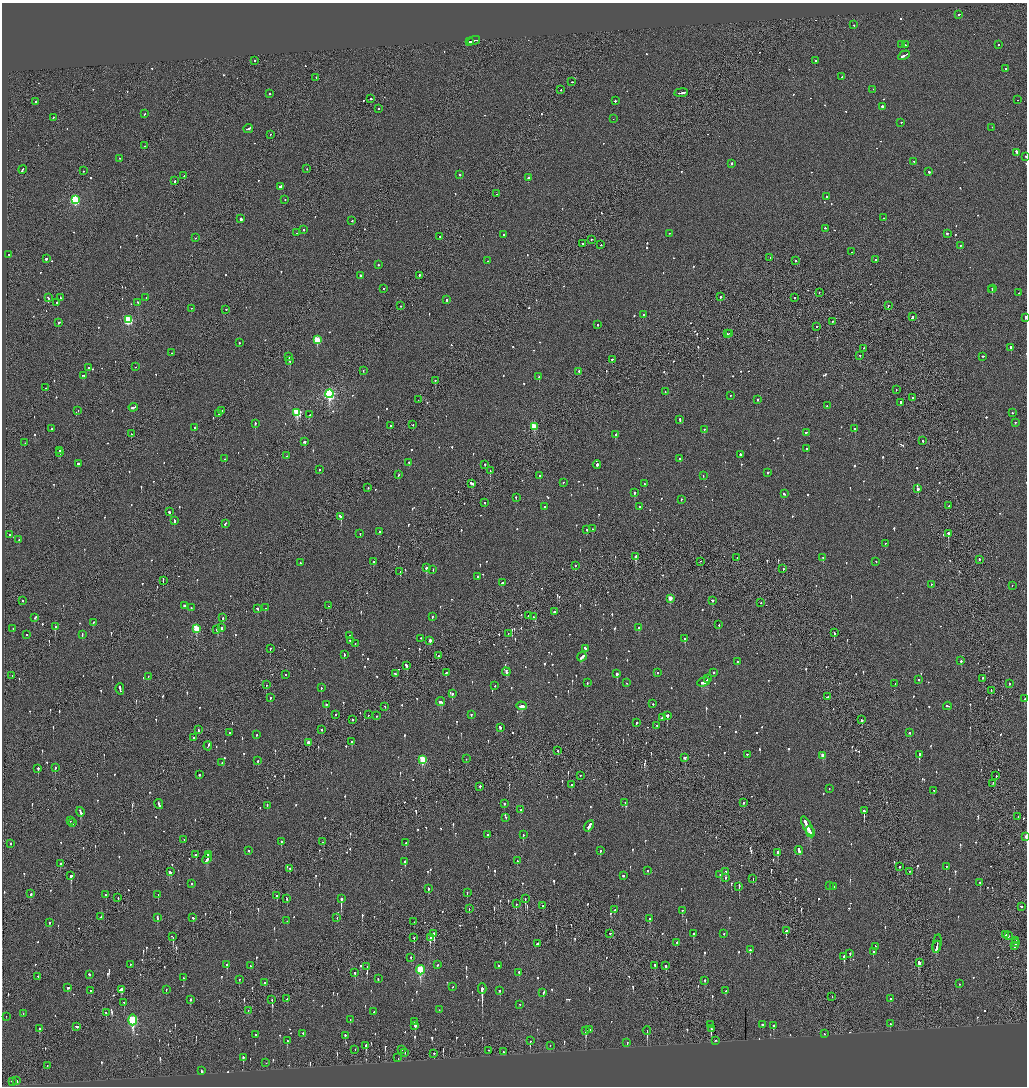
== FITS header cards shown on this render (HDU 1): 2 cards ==
NAXIS1  =                 2050
NAXIS2  =                 2168

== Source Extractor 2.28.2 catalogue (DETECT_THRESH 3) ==
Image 2050 x 2168 px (HDU 1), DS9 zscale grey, zoomed out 1/2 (1 PNG px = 2 x 2 image px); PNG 1029 x 1088 px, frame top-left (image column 2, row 2168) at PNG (2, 3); each listed source drawn as its Kron ellipse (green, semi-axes under 4 px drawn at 4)
Background -0.0999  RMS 0.075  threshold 0.224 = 3 sigma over >= 5 px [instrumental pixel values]
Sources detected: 1170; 39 cannot appear on this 1/2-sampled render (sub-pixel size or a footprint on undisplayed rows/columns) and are neither listed nor drawn; of the other 1131, the 500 brightest by FLUX_AUTO listed and drawn (631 fainter detections omitted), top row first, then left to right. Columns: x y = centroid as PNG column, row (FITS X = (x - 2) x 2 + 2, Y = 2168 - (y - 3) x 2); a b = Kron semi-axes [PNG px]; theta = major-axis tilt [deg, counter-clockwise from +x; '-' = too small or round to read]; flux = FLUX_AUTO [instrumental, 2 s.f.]
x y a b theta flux
959 15 2 2 - 77
853 25 2 2 - 110
474 41 6 2 16 340
470 42 2 2 - 110
902 45 2 2 - 57
905 45 2 2 - 49
998 45 2 2 - 46
904 56 6 2 29 240
255 61 2 1 - 150
815 61 2 2 - 64
1006 69 2 2 - 75
842 77 2 2 - 61
316 78 2 1 - 69
572 82 2 2 - 160
561 90 2 1 - 120
873 90 2 2 - 55
681 93 7 2 7 280
270 94 2 2 - 64
371 99 2 2 - 48
1018 100 2 1 - 47
615 101 2 2 - 280
36 102 2 2 - 360
882 107 2 2 - 240
378 109 2 2 - 67
145 114 3 2 - 89
53 118 2 2 - 100
613 119 2 1 - 65
901 123 2 2 - 84
992 128 2 2 - 62
248 129 5 2 - 150
270 135 2 2 - 48
145 146 2 2 - 45
1017 153 3 2 - 430
1025 157 2 2 - 54
120 159 2 2 - 56
914 162 2 1 - 54
732 164 2 2 - 110
307 169 2 1 - 110
22 170 4 2 - 310
83 171 2 2 - 51
929 172 2 2 - 150
460 175 2 2 - 100
184 176 2 2 - 220
528 178 2 2 - 250
175 181 3 2 - 290
281 187 3 2 - 300
497 194 2 1 - 130
827 197 2 2 - 73
75 200 4 3 - 1700
285 200 2 2 - 44
883 218 2 2 - 50
241 219 2 2 - 490
352 221 2 2 - 46
825 229 2 2 - 99
304 230 2 2 - 150
297 233 2 2 - 82
669 234 2 2 - 44
947 234 2 2 - 130
504 235 2 2 - 130
439 237 2 2 - 60
196 238 2 1 - 290
591 240 2 2 - 93
583 244 2 2 - 73
601 245 2 1 - 75
960 246 2 2 - 72
851 252 2 1 - 83
9 255 2 2 - 54
770 258 2 2 - 56
46 259 2 2 - 340
876 260 2 2 - 60
488 261 2 2 - 58
795 261 2 2 - 58
378 265 2 2 - 72
361 276 2 2 - 46
419 276 2 2 - 150
384 289 2 2 - 61
992 289 2 2 - 220
992 290 3 2 - 240
819 293 2 2 - 52
1019 293 2 1 - 44
720 297 2 2 - 200
48 298 2 2 - 84
60 298 2 1 - 62
146 298 2 2 - 45
795 298 2 1 - 81
447 300 2 2 - 250
57 303 2 2 - 49
138 303 2 2 - 130
401 306 2 2 - 62
888 306 2 1 - 83
191 309 2 2 - 45
226 310 2 1 - 280
644 315 2 2 - 61
912 317 3 2 - 190
1025 318 3 2 - 63
128 320 3 3 - 1200
832 322 2 2 - 92
59 323 3 2 - 88
598 325 2 2 - 78
816 327 2 1 - 96
728 334 2 2 - 55
730 334 2 2 - 49
317 340 3 3 - 590
239 343 2 2 - 130
1011 348 2 2 - 780
864 349 2 1 - 50
172 353 2 2 - 51
860 356 2 2 - 64
289 357 2 2 - 170
982 357 2 1 - 190
612 360 2 2 - 72
290 361 2 2 - 170
136 367 2 1 - 61
89 368 2 2 - 110
363 371 2 2 - 51
579 372 2 2 - 350
83 376 4 2 - 140
539 377 2 2 - 300
435 381 2 1 - 210
46 388 2 2 - 53
896 390 2 1 - 46
665 392 2 1 - 45
329 394 4 3 - 2900
730 396 2 2 - 57
912 398 2 1 - 80
418 400 2 1 - 47
757 400 2 2 - 340
901 403 2 2 - 650
827 406 2 2 - 51
133 408 4 2 - 120
78 411 2 2 - 56
221 411 2 2 - 89
297 413 4 3 - 1200
1012 413 2 2 - 60
219 414 2 2 - 66
310 415 2 2 - 110
680 420 3 2 - 160
1015 423 2 2 - 56
255 424 2 2 - 320
413 425 2 1 - 69
390 426 2 2 - 44
534 427 3 3 - 460
195 428 2 2 - 87
52 429 2 2 - 86
855 429 2 2 - 130
704 430 2 2 - 210
806 433 2 2 - 80
131 434 2 1 - 50
616 435 4 2 - 150
923 441 2 2 - 82
304 442 2 2 - 320
25 443 2 1 - 59
806 449 2 2 - 64
60 451 2 2 - 83
60 453 2 2 - 44
740 455 2 2 - 91
287 456 2 1 - 47
225 459 2 2 - 88
680 459 3 2 - 74
409 463 2 2 - 91
78 464 2 2 - 130
485 465 2 2 - 66
597 465 4 2 - 350
319 470 2 2 - 49
490 471 2 1 - 230
767 473 2 2 - 66
398 475 2 2 - 50
540 476 2 2 - 270
703 476 2 2 - 60
563 483 2 1 - 250
472 484 4 2 - 300
644 484 2 2 - 69
368 488 2 2 - 62
918 489 2 2 - 270
635 493 2 2 - 270
784 494 3 2 - 88
516 498 2 2 - 82
681 500 2 2 - 52
485 503 2 2 - 55
949 506 2 1 - 51
544 507 2 2 - 120
639 507 2 2 - 61
169 512 2 2 - 120
341 517 4 2 - 180
174 521 3 2 - 120
225 524 3 2 - 97
592 529 2 1 - 75
587 530 2 2 - 52
380 532 2 2 - 230
360 534 2 2 - 47
948 534 3 2 - 310
10 535 2 2 - 59
19 540 2 2 - 56
885 544 2 2 - 51
636 557 3 2 - 1000
737 558 2 1 - 48
823 558 2 2 - 140
979 560 2 2 - 130
374 562 2 2 - 72
700 562 2 1 - 84
876 562 2 2 - 45
300 563 2 2 - 69
575 566 2 2 - 56
426 568 2 2 - 880
783 569 2 2 - 79
433 570 2 2 - 66
400 572 2 1 - 47
477 577 2 2 - 200
163 581 3 1 - 91
502 583 4 2 - 110
931 585 2 1 - 120
1012 586 2 1 - 46
670 599 3 2 - 180
23 601 2 2 - 52
712 601 2 2 - 78
761 603 2 2 - 49
184 606 2 2 - 840
328 606 2 2 - 140
191 608 2 2 - 75
265 608 2 2 - 74
257 609 2 2 - 110
554 612 2 2 - 71
528 616 2 2 - 67
432 617 2 2 - 65
533 617 2 2 - 48
35 618 4 2 - 78
223 618 2 2 - 250
93 623 3 2 - 56
719 625 2 2 - 64
55 627 2 2 - 310
221 628 3 2 - 150
639 628 3 2 - 160
13 629 2 2 - 47
196 629 3 3 - 550
217 630 4 2 - 430
834 633 3 2 - 140
508 634 2 2 - 45
27 635 2 2 - 380
82 635 3 2 - 64
349 636 2 2 - 120
421 639 2 2 - 50
685 639 3 2 - 120
350 641 2 2 - 49
430 641 3 2 - 75
355 644 2 2 - 70
270 649 2 2 - 200
585 649 4 2 - 150
344 655 3 2 - 98
438 656 2 2 - 46
582 657 5 2 - 230
961 661 2 2 - 190
737 662 2 2 - 78
406 666 3 2 - 150
506 672 4 2 - 500
446 673 2 2 - 78
657 673 2 2 - 77
713 673 2 2 - 53
395 674 3 2 - 85
617 674 2 2 - 260
285 675 2 1 - 97
12 676 2 1 - 47
148 677 2 2 - 52
708 679 4 2 - 170
983 679 2 1 - 83
919 680 2 2 - 60
704 682 6 2 20 270
587 683 2 2 - 99
627 683 2 2 - 71
895 684 2 2 - 57
1009 684 2 2 - 49
266 685 2 1 - 46
495 686 2 2 - 86
321 688 2 2 - 110
120 689 5 2 - 240
991 691 2 1 - 46
452 694 3 2 - 290
827 697 3 2 - 190
270 698 2 2 - 74
1025 699 3 2 - 110
441 702 4 2 - 180
653 704 2 2 - 100
326 705 2 2 - 170
522 706 5 2 - 190
947 706 4 2 - 140
385 707 2 1 - 67
336 715 2 1 - 85
368 715 2 1 - 160
471 715 2 2 - 77
376 716 2 2 - 50
667 716 2 2 - 130
662 718 2 2 - 380
352 720 2 2 - 66
862 720 2 2 - 67
636 723 2 2 - 610
656 726 2 2 - 70
500 728 3 2 - 73
198 730 2 2 - 79
322 730 2 2 - 45
230 733 2 2 - 63
909 733 2 2 - 80
257 735 2 2 - 72
194 738 2 2 - 91
352 742 2 2 - 130
308 743 3 2 - 130
208 746 5 2 - 230
558 751 2 2 - 59
747 755 2 2 - 58
919 755 3 2 - 250
823 756 3 2 - 170
685 758 3 3 - 130
466 759 2 1 - 44
423 760 4 3 - 740
258 761 2 2 - 66
222 763 2 2 - 44
55 768 3 2 - 61
38 769 2 2 - 290
199 775 2 2 - 85
580 776 2 2 - 69
996 776 2 2 - 46
993 784 2 1 - 52
571 785 2 2 - 51
480 787 2 2 - 110
829 789 2 2 - 45
934 791 3 2 - 89
625 803 2 2 - 50
743 803 2 2 - 210
159 804 5 2 - 400
504 804 2 2 - 140
267 806 3 2 - 100
521 810 2 2 - 86
864 811 3 2 - 470
80 812 5 2 - 190
1018 817 2 2 - 52
506 818 2 2 - 58
70 821 2 2 - 99
73 823 2 2 - 100
589 826 6 2 57 210
807 827 11 2 -63 720
810 832 6 2 -62 320
488 835 3 2 - 87
523 835 3 2 - 130
1026 837 3 1 - 85
184 840 2 2 - 61
281 842 3 2 - 72
323 842 2 2 - 98
406 843 2 2 - 140
11 844 2 2 - 85
249 851 2 2 - 76
600 851 2 2 - 81
799 851 4 2 - 700
777 853 4 2 - 150
196 855 3 2 - 78
208 855 3 2 - 530
207 859 6 2 65 410
517 861 2 2 - 82
405 862 3 2 - 110
60 864 3 2 - 82
899 867 2 2 - 45
946 867 2 2 - 120
290 869 2 1 - 56
647 871 2 2 - 47
170 872 3 3 - 140
725 872 2 2 - 210
910 872 2 1 - 48
720 875 3 2 - 44
71 876 3 2 - 560
623 876 2 2 - 140
726 878 4 2 - 54
753 879 3 1 - 49
980 883 2 2 - 110
192 884 2 2 - 44
829 886 2 2 - 51
739 887 3 2 - 140
833 887 3 2 - 94
428 889 3 2 - 69
467 893 2 2 - 45
31 894 3 2 - 57
106 895 2 2 - 66
158 895 2 2 - 140
277 896 3 2 - 99
118 898 2 2 - 73
287 899 3 2 - 93
341 899 4 2 - 640
525 899 4 2 - 89
516 904 2 2 - 44
543 906 2 2 - 46
1021 907 2 2 - 61
469 909 3 1 - 60
615 910 3 1 - 77
682 911 3 2 - 73
101 917 2 1 - 55
157 918 3 2 - 130
193 918 3 2 - 58
337 918 2 1 - 130
650 919 3 2 - 120
287 921 2 2 - 48
414 922 2 2 - 49
49 923 2 2 - 46
786 931 3 2 - 160
434 934 3 2 - 480
610 934 2 2 - 54
694 934 3 2 - 130
724 934 2 2 - 69
1006 935 2 1 - 140
1008 936 2 2 - 92
173 937 3 2 - 150
414 938 3 2 - 140
430 938 3 2 - 140
1016 941 2 1 - 180
677 943 2 2 - 51
1015 943 3 2 - 140
537 944 2 2 - 940
937 944 9 2 81 130
1014 946 3 2 - 130
875 947 2 2 - 48
937 947 6 2 73 240
750 950 2 2 - 170
873 952 2 2 - 98
850 954 2 2 - 110
844 957 4 2 - 200
411 958 2 2 - 46
919 963 4 3 - 310
130 965 2 2 - 44
227 965 3 2 - 160
437 965 2 2 - 46
250 966 2 2 - 56
499 966 2 2 - 64
655 966 4 1 - 96
666 966 3 2 - 58
367 967 2 1 - 160
420 970 4 3 - 1100
355 973 3 2 - 110
519 973 3 2 - 67
89 975 3 2 - 83
38 977 2 2 - 80
183 978 2 2 - 44
378 979 2 2 - 47
239 980 2 2 - 62
705 981 3 2 - 77
264 983 2 2 - 61
960 984 2 2 - 57
453 987 2 2 - 44
68 988 2 2 - 160
482 989 5 2 - 1800
121 990 4 2 - 280
166 990 2 2 - 51
91 991 2 2 - 52
500 991 3 2 - 55
726 991 3 2 - 56
543 993 2 2 - 49
832 997 2 2 - 54
287 999 3 2 - 73
890 999 2 2 - 240
190 1000 3 2 - 85
272 1000 3 1 - 210
124 1003 2 1 - 48
520 1005 2 2 - 46
439 1010 2 2 - 53
248 1011 3 2 - 100
374 1012 2 2 - 49
106 1013 3 2 - 52
23 1014 2 2 - 47
6 1017 2 1 - 58
133 1020 5 3 - 1700
350 1020 2 2 - 45
414 1022 2 2 - 65
890 1024 3 2 - 79
711 1025 2 2 - 280
763 1025 3 1 - 200
415 1026 4 2 - 96
774 1026 3 2 - 75
76 1027 3 1 - 460
39 1029 3 2 - 49
711 1029 3 1 - 430
590 1030 2 2 - 62
585 1031 3 2 - 460
647 1031 4 2 - 200
303 1034 2 2 - 100
825 1034 2 2 - 47
255 1035 2 2 - 90
345 1036 3 2 - 53
287 1041 3 2 - 55
530 1041 3 2 - 80
716 1041 2 1 - 48
627 1043 2 2 - 46
366 1046 4 2 - 420
550 1046 2 2 - 53
355 1050 2 1 - 61
401 1050 4 2 - 340
489 1051 2 1 - 110
504 1052 2 2 - 44
405 1053 2 1 - 46
434 1054 2 2 - 48
243 1058 3 2 - 160
398 1058 2 2 - 49
266 1063 2 1 - 44
47 1066 2 2 - 47
201 1071 3 2 - 110
16 1081 3 2 - 190
12 1082 3 2 - 67
At the frame edge (FLAGS 8, measured only in part): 4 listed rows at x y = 1025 157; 1025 318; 1025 699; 1026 837
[631 fainter detections neither listed nor drawn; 39 sub-pixel or undisplayed-footprint detections neither listed nor drawn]